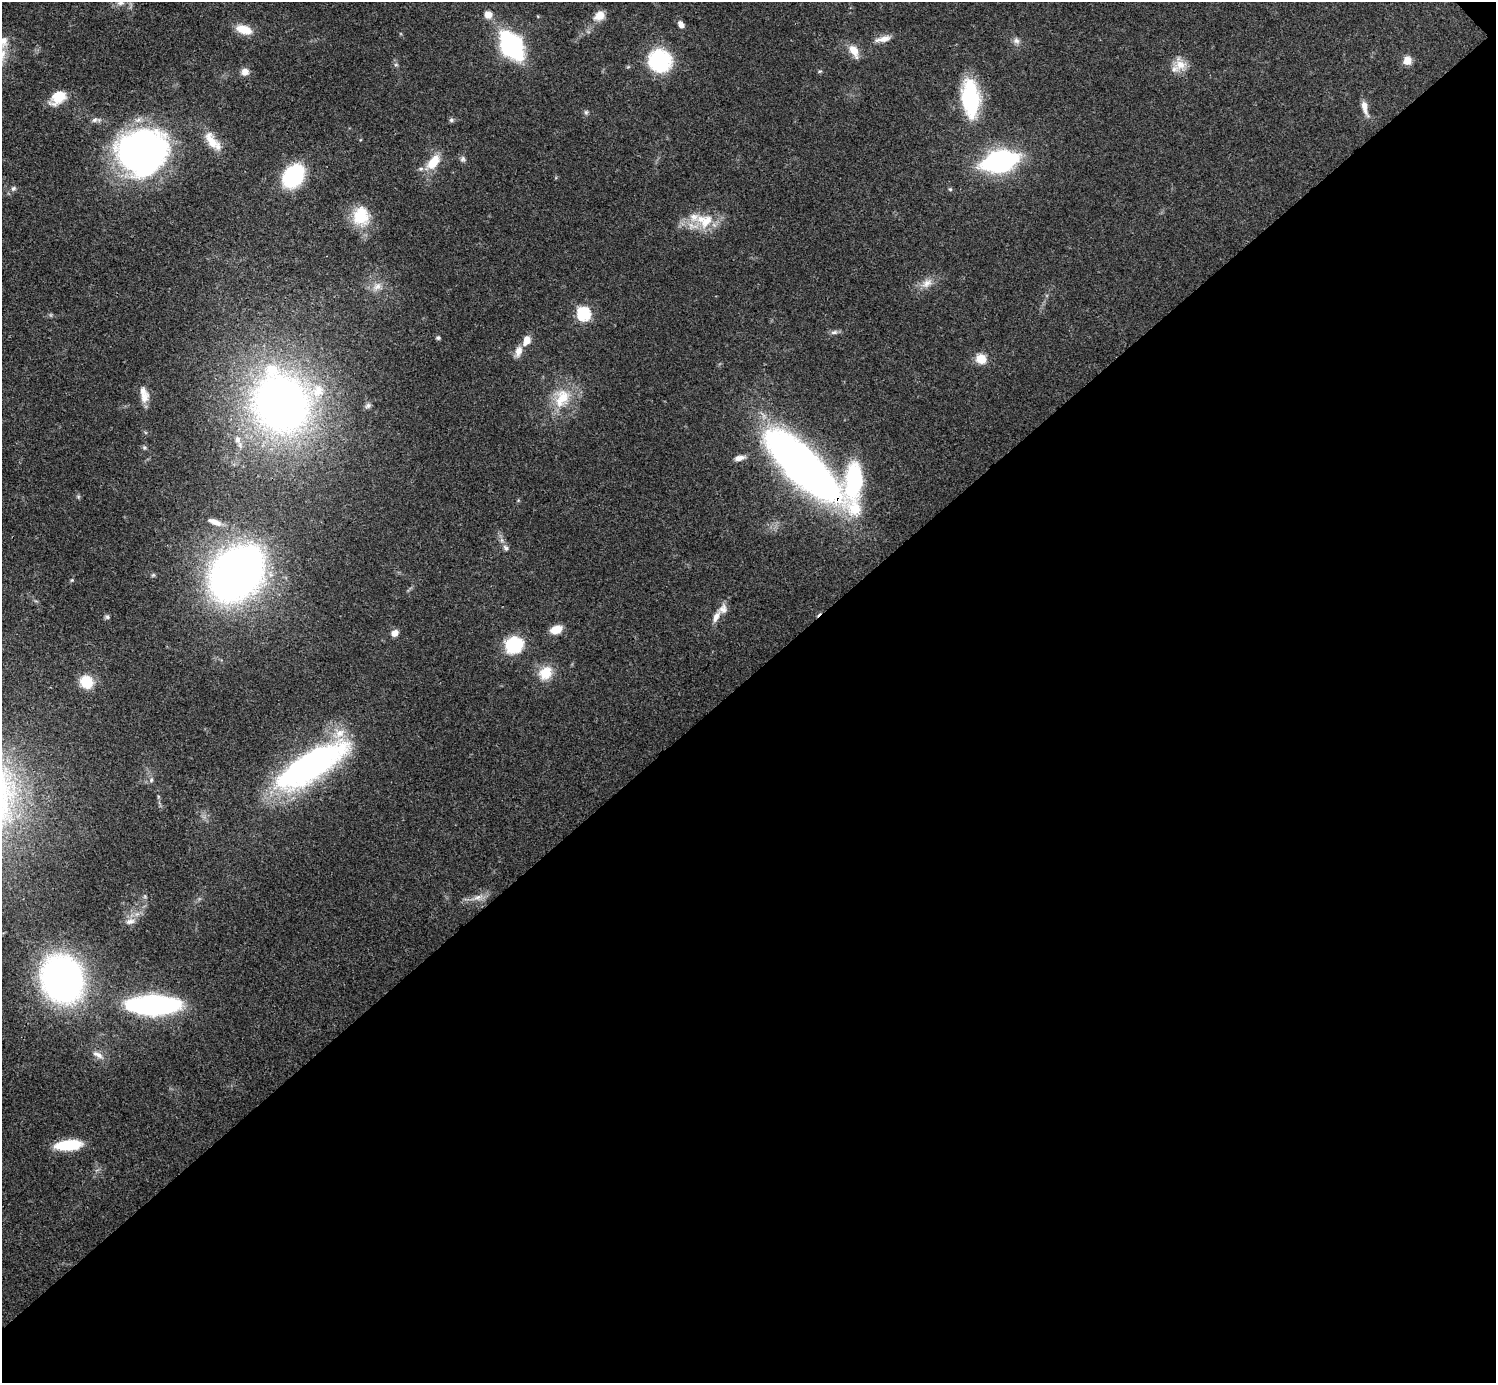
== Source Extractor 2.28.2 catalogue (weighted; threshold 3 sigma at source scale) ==
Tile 12 of 4 x 4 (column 4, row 3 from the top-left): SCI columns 4486-5979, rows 1538-2918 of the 5980 x 5979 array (HDU 1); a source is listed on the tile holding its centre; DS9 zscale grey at full resolution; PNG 1498 x 1385 px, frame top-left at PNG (2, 2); no overlay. Shown black and unused: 51% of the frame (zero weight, under 3 of 4 exposures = <1% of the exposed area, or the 3 px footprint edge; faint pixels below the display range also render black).
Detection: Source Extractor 2.28.2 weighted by HDU 2 'WHT'; one run over the whole footprint, this tile lists its part. Background 0.0612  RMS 0.0056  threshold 0.0251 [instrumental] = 3 sigma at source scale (4.5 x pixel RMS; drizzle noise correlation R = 1.50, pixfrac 1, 0.05/0.05 arcsec/px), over >= 5 px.
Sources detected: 76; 1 too faint to see at this stretch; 1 inside a brighter object's white glare — not listed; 6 inside a brighter listed object's ellipse — not listed separately; the other 68 listed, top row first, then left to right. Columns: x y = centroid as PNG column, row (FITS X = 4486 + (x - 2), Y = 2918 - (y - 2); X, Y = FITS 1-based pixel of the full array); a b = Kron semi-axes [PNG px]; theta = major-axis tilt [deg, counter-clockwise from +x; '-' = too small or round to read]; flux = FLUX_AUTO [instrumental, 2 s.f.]
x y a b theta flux
120 2 10 9 - 3.4
488 15 10 10 - 4.4
599 15 13 10 35 6.9
681 24 9 6 -56 3.2
244 29 20 10 -17 9.4
884 39 19 8 14 4.9
3 41 18 12 -85 6.1
1016 41 10 8 -47 2.5
512 46 22 14 -56 99
854 51 18 9 -62 6.9
1407 60 10 9 - 5.3
660 61 24 23 - 41
396 65 6 4 0 0.82
1180 65 20 15 -67 8.1
820 71 6 3 18 0.66
245 72 9 8 - 4
58 97 20 13 39 11
971 97 35 16 -85 56
1365 107 21 7 -76 4.8
586 112 7 6 - 1.1
94 120 10 7 17 2
451 120 6 6 - 1.4
211 141 26 12 -59 10
142 152 50 45 16 190
463 159 8 7 - 1.6
1000 161 22 12 14 140
433 162 22 11 52 13
293 176 19 14 51 61
13 188 7 6 - 1.4
950 189 5 5 - 0.81
361 216 25 21 -84 18
705 221 27 20 -10 18
927 283 18 10 35 5.7
377 286 14 10 39 4.9
584 314 6 6 - 88
834 332 10 6 8 1.8
438 338 5 5 - 1.1
527 340 12 8 68 5.8
518 351 15 8 69 4.4
981 359 12 11 - 7.8
144 397 16 12 -89 5.8
562 398 30 22 69 21
281 403 48 46 -36 390
368 406 8 7 - 1.5
237 439 9 7 -89 2.7
144 447 7 5 -1 1.1
739 458 15 6 14 3.3
804 466 76 25 -45 410
854 484 59 32 74 87
215 522 17 7 -23 4.7
506 548 9 7 -56 2
236 574 46 34 48 390
72 580 5 4 - 0.66
107 617 6 6 - 1.1
716 617 18 7 67 4.4
556 629 13 9 22 7.7
395 633 9 7 29 3.4
514 645 20 18 29 23
545 673 17 14 51 12
86 682 14 12 -41 14
311 765 74 24 32 200
151 780 6 6 - 1.3
478 897 12 7 18 3.9
130 921 14 8 11 3.4
62 979 33 28 -69 260
152 1005 44 15 0 150
98 1055 16 7 -29 3.9
68 1145 24 9 5 26
Overlapping masked pixels (flux is a lower limit): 1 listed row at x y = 854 484
Isophote crosses this tile's border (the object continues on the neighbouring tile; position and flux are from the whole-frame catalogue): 2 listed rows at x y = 120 2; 3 41